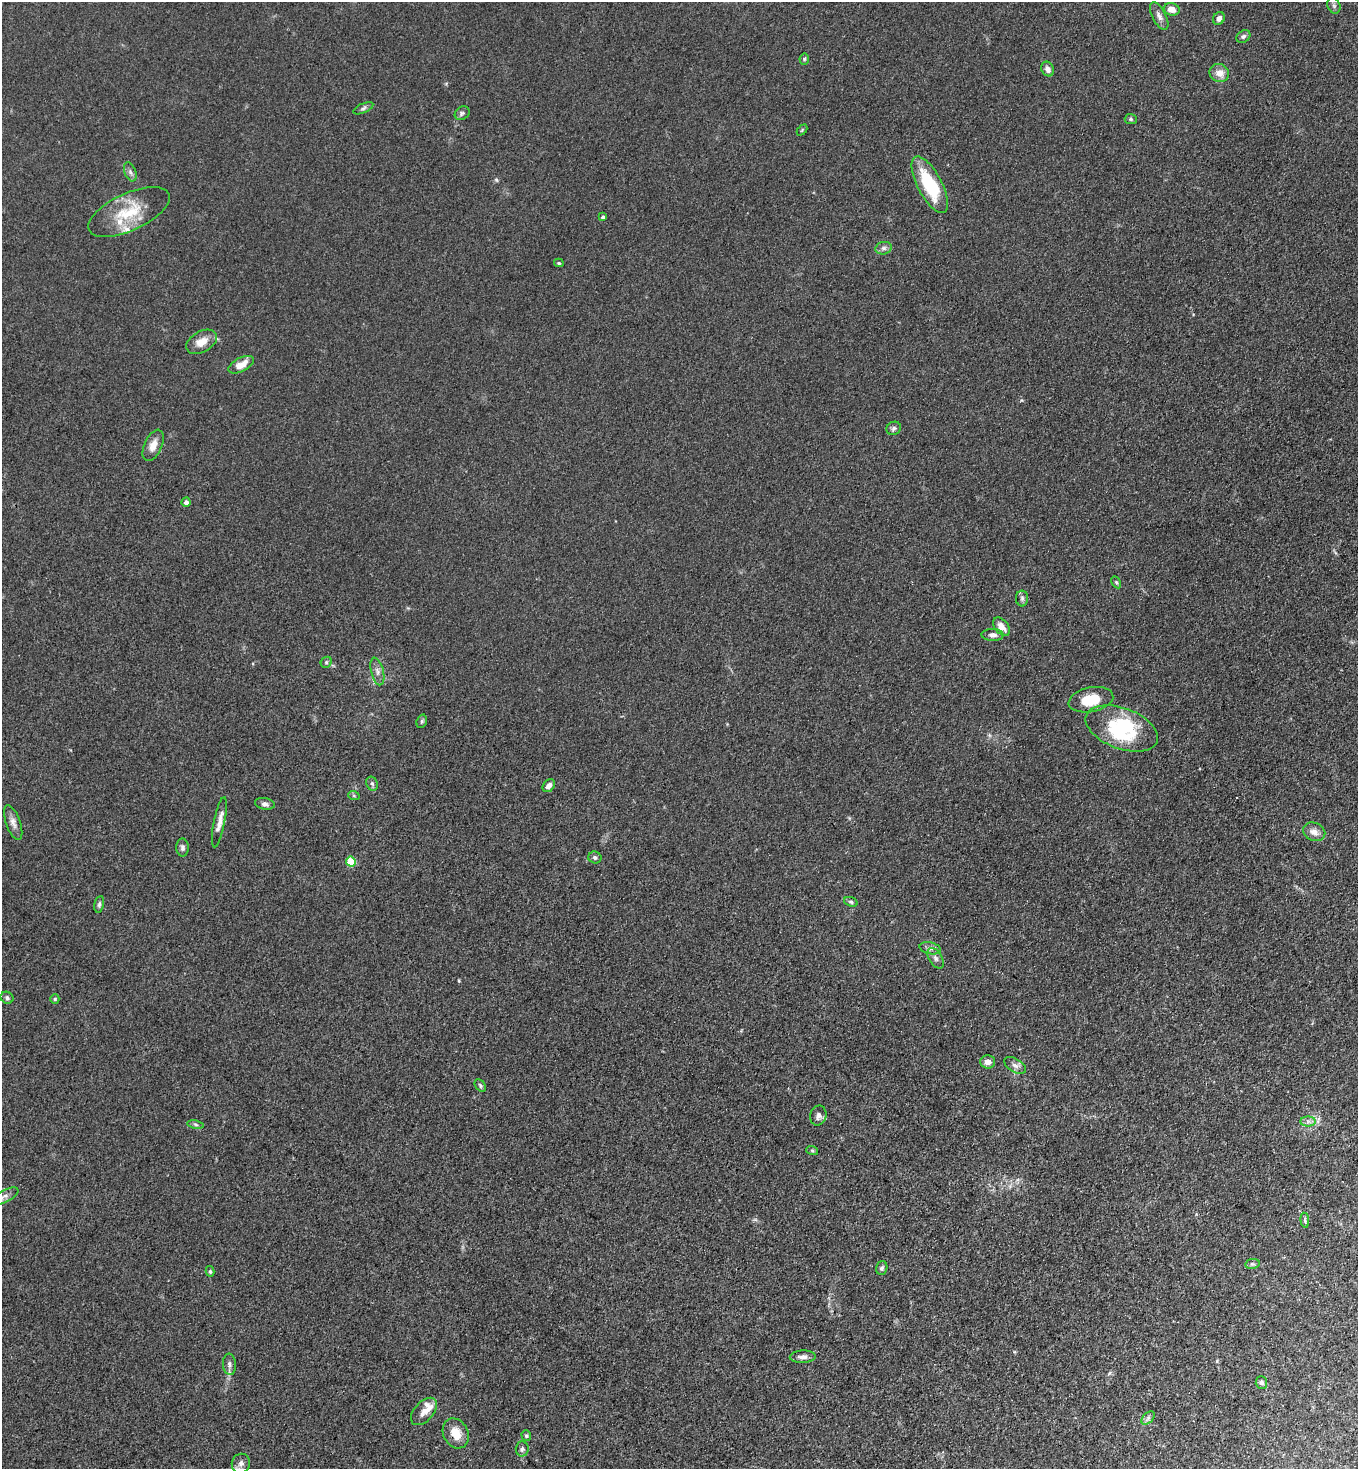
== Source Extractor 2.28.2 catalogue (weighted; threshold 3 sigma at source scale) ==
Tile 6 of 4 x 4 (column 2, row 2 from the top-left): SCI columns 1556-2911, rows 2973-4439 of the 5963 x 5945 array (HDU 1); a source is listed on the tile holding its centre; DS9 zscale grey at full resolution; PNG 1360 x 1471 px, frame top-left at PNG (2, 2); each listed source drawn as its Kron ellipse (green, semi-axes under 4 px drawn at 4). Shown black and unused: <1% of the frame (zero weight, under 3 of 4 exposures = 5% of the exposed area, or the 3 px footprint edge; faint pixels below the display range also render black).
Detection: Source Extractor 2.28.2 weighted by HDU 2 'WHT'; one run over the whole footprint, this tile lists its part. Background 0.104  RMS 0.0074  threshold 0.0334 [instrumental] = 3 sigma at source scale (4.5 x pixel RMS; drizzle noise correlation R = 1.50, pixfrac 1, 0.05/0.05 arcsec/px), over >= 5 px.
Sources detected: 76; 2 inside a brighter object's white glare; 1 cosmic-ray / hot-pixel residue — neither listed nor drawn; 4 inside a brighter listed object's ellipse — not listed separately; the other 69 listed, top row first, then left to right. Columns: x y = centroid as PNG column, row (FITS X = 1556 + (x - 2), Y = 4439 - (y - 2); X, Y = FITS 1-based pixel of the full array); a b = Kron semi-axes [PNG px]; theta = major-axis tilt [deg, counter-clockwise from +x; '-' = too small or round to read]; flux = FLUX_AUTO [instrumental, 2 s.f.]
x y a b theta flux
1334 5 8 6 -70 2.1
1172 9 8 6 -17 7.3
1159 16 15 6 -63 3.9
1219 18 7 5 59 3
1243 36 7 5 33 1.7
804 59 5 5 - 1.1
1048 69 8 6 -64 3.7
1219 73 10 9 - 7.2
363 108 10 4 24 1.8
462 113 8 6 38 1.8
1131 119 6 5 - 1.3
802 130 6 4 46 0.82
130 172 10 5 -69 2.3
930 185 31 12 -62 42
129 212 44 18 24 31
603 217 4 4 - 1.7
884 248 8 6 14 2.6
559 263 5 3 - 1.2
201 342 17 10 29 8.9
241 365 14 7 27 9.1
894 428 7 6 - 1.8
153 445 17 8 65 7
186 502 4 4 - 2.5
1116 582 6 4 -60 1.1
1022 598 8 6 -90 1.9
1001 627 10 6 -50 6.4
993 635 11 6 -2 3.1
326 662 6 5 - 1.2
377 671 14 6 -75 3.6
1091 700 22 12 11 18
422 721 7 5 73 1.3
1122 728 38 20 -21 43
372 784 7 5 -67 1.6
549 786 7 5 50 3.2
354 796 6 3 -19 0.9
265 804 10 6 -9 2.4
219 822 25 5 79 5.8
13 823 18 7 -70 4.5
1314 832 11 9 -23 5.2
182 848 9 6 -89 2.3
595 858 6 6 - 1.7
351 861 5 5 - 27
851 902 7 4 -20 1.3
99 904 8 4 78 1.6
930 948 11 6 -13 3
935 958 11 6 -58 3.1
7 998 6 5 - 2
55 999 5 4 - 0.99
988 1062 7 6 - 4.7
1015 1065 12 6 -31 3.1
480 1086 7 5 -52 1.4
818 1116 10 8 75 3.5
1308 1121 7 5 0 2.4
196 1124 8 4 -9 1.5
812 1150 6 4 -19 0.83
4 1196 16 6 26 3.1
1305 1220 7 4 -84 1.4
1252 1264 7 5 10 1.4
882 1268 7 5 71 1.9
210 1271 5 4 - 1.2
803 1357 13 6 2 3.4
229 1364 10 6 -85 2.7
1261 1382 6 6 - 2.2
424 1411 16 9 47 6.7
1148 1418 8 5 46 2
456 1433 16 12 -64 11
526 1436 5 4 - 1.1
522 1449 7 6 - 1.9
241 1464 10 9 - 4.3
Overlapping masked pixels (flux is a lower limit): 1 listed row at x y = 456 1433
Isophote crosses this tile's border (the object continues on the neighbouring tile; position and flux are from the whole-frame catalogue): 1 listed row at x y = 4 1196